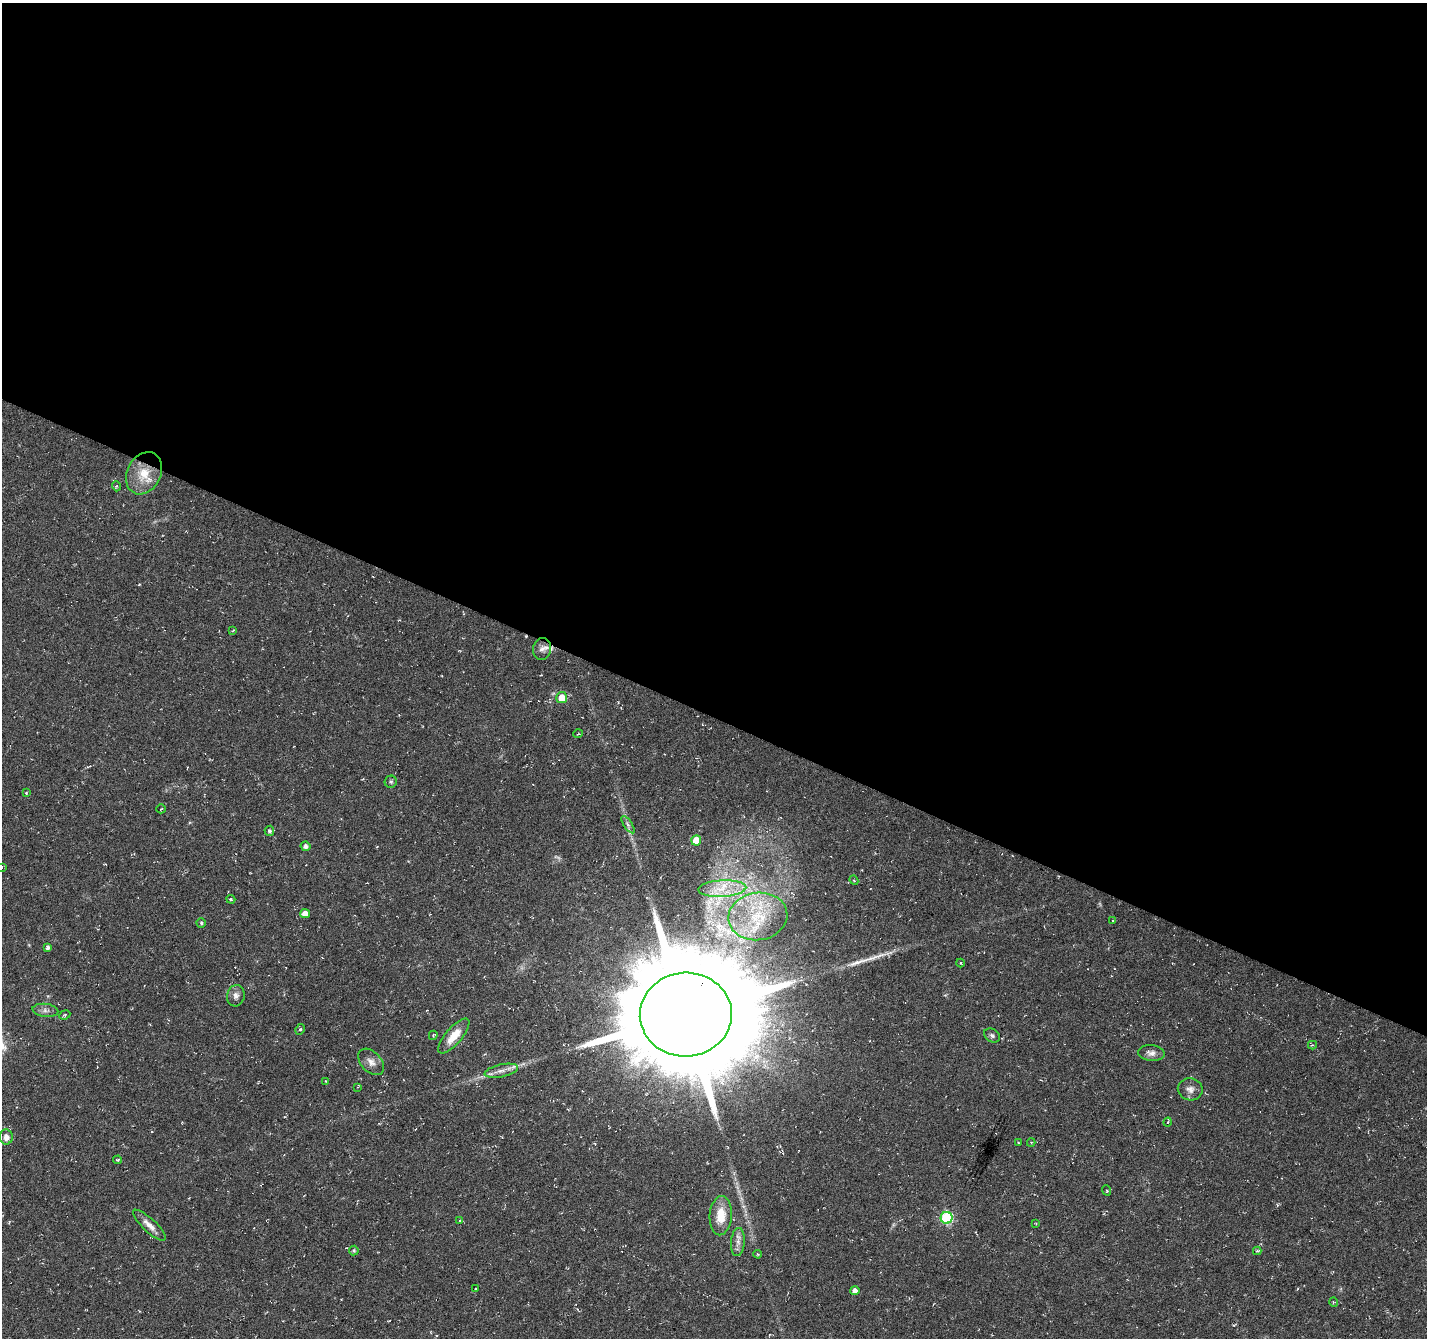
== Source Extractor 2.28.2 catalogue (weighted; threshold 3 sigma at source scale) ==
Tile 3 of 4 x 4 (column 3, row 1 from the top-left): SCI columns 2851-4275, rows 4212-5547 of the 5707 x 5815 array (HDU 1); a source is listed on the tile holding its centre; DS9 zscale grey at full resolution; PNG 1429 x 1340 px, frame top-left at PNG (2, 3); each listed source drawn as its Kron ellipse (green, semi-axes under 4 px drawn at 4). Shown black and unused: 54% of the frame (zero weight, under 3 of 6 exposures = <1% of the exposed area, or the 3 px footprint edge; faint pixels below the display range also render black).
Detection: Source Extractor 2.28.2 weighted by HDU 2 'WHT'; one run over the whole footprint, this tile lists its part. Background 0.00531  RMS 0.004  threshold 0.0163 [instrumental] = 3 sigma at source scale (4.09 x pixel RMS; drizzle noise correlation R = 1.36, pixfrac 0.8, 0.0396/0.0396 arcsec/px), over >= 5 px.
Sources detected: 65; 2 too faint to see at this stretch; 2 cosmic-ray / hot-pixel residue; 1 long thin detection or spike segment (spike, bleed or trail) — neither listed nor drawn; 4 inside a brighter listed object's ellipse — not listed separately; the other 56 listed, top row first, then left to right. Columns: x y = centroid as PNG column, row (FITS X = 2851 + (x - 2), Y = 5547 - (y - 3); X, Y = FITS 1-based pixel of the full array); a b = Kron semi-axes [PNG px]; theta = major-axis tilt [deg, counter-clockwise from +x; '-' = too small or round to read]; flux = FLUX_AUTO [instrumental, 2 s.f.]
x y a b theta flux
144 473 22 17 63 9.3
116 486 5 3 - 0.36
233 630 3 2 - 0.29
542 649 11 9 79 1.8
562 698 5 5 - 6
578 734 5 3 - 0.28
391 782 6 6 - 0.75
26 793 3 2 - 0.34
161 809 5 2 - 0.29
628 825 10 4 -57 0.96
269 831 5 5 - 0.75
696 840 5 5 - 8.1
306 846 5 4 - 1.4
2 867 4 2 - 0.29
854 880 5 4 - 0.55
722 889 24 8 3 6.5
231 899 4 3 - 0.4
305 913 5 4 - 3.2
758 916 29 23 9 18
1112 920 3 2 - 0.36
201 923 4 4 - 0.51
48 948 4 4 - 1.1
960 963 4 4 - 0.38
236 996 11 8 76 1.9
45 1010 13 6 -6 1.6
65 1015 6 4 25 0.54
686 1015 46 42 3 9700
300 1029 5 4 - 0.56
433 1035 5 3 - 0.48
992 1035 9 6 -33 0.98
454 1036 22 8 49 5.9
1312 1045 4 4 - 0.42
1151 1053 13 8 -4 2.1
371 1062 15 10 -47 2.7
501 1071 17 6 12 2.5
326 1081 4 3 - 0.3
358 1087 4 2 - 0.28
1190 1089 12 11 - 2.4
1168 1122 4 3 - 0.35
6 1137 7 6 - 2.5
1019 1143 3 3 - 0.37
1031 1143 4 4 - 0.42
118 1160 4 3 - 0.45
1106 1190 5 2 - 0.35
721 1216 20 11 86 7.5
946 1218 6 6 - 40
460 1220 4 2 - 0.33
1036 1224 3 2 - 0.25
149 1225 21 6 -43 3.1
738 1242 14 7 86 2.3
354 1250 5 4 - 0.69
1257 1251 4 3 - 0.56
758 1254 4 4 - 0.36
476 1289 3 3 - 0.38
855 1291 4 4 - 1.9
1333 1302 5 3 - 0.36
Isophote crosses this tile's border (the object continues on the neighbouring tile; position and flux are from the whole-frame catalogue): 1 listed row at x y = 2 867